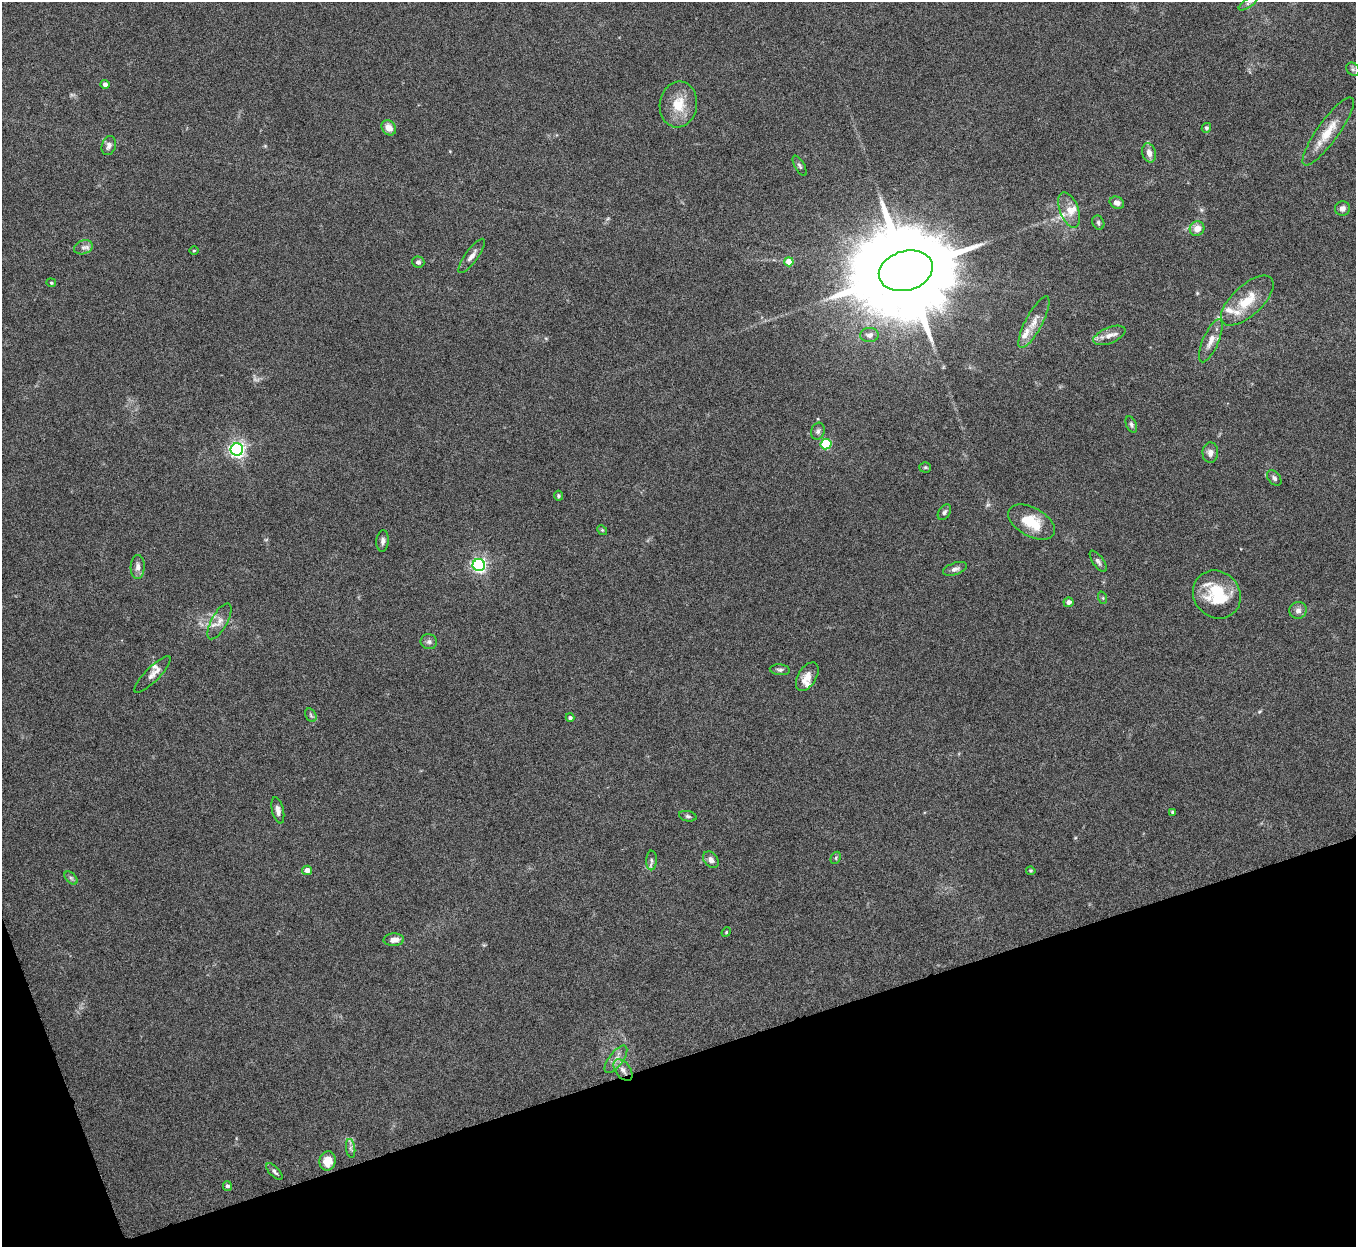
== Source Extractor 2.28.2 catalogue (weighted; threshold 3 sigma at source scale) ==
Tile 14 of 4 x 4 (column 2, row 4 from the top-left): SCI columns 1356-2709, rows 150-1394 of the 5422 x 5403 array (HDU 1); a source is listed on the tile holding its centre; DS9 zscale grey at full resolution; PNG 1358 x 1249 px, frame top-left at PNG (2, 2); each listed source drawn as its Kron ellipse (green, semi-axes under 4 px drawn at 4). Shown black and unused: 16% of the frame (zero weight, under 5 of 10 exposures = <1% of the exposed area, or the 3 px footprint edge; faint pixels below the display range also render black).
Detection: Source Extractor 2.28.2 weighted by HDU 2 'WHT'; one run over the whole footprint, this tile lists its part. Background 0.145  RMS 0.0057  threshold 0.0235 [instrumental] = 3 sigma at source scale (4.09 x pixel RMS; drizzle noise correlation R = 1.36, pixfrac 0.8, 0.05/0.05 arcsec/px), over >= 5 px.
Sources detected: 79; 1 too faint to see at this stretch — neither listed nor drawn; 7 inside a brighter listed object's ellipse — not listed separately; the other 71 listed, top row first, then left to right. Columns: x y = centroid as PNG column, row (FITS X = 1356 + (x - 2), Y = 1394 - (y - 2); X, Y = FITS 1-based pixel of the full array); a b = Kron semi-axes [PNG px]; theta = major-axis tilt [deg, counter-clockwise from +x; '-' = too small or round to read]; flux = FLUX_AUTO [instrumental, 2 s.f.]
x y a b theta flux
1248 3 11 4 35 1.5
1353 69 7 6 - 1.3
105 84 4 4 - 2.6
678 104 23 18 81 13
389 128 8 6 -49 4.3
1206 128 5 5 - 1.2
1328 131 41 10 54 12
109 145 10 7 72 2.4
1149 153 10 6 -76 3.5
800 166 11 5 -60 1.3
1117 203 7 5 -24 2.5
1342 208 7 7 - 2.6
1069 210 18 9 -70 5.7
1098 222 7 5 -64 1.1
1197 229 7 7 - 5.4
83 247 10 6 18 2.2
194 251 5 3 - 0.56
472 256 20 6 54 3.3
418 262 6 5 - 1.4
789 262 4 4 - 6.9
906 271 27 19 16 15000
51 283 5 4 - 0.62
1247 301 33 15 43 15
1034 322 29 8 62 6.8
869 335 9 7 5 2.7
1109 335 17 8 22 4.4
1211 341 23 8 66 5.4
1131 425 8 5 -66 1.2
818 431 9 6 72 1.6
826 444 5 5 - 35
237 449 6 6 - 190
1210 453 10 8 87 3
925 467 5 5 - 0.86
1274 478 9 5 -51 1.5
558 496 5 4 - 0.78
944 512 8 5 58 1.4
1032 522 25 14 -29 16
602 530 5 4 - 0.67
383 541 10 6 85 2
1098 561 12 5 -55 1.6
479 565 6 6 - 140
138 567 12 7 89 3.1
955 569 12 6 19 2
1217 595 25 23 -48 25
1103 598 6 4 -72 0.73
1068 602 5 4 - 2.5
1298 610 9 8 - 2.5
219 621 20 8 61 4.4
429 642 8 7 - 1.8
780 670 10 5 -6 1.3
153 674 24 7 45 3.8
807 677 16 9 58 5.3
311 715 7 5 -59 1
570 718 4 4 - 1.2
278 810 13 6 -77 2.7
1173 812 4 3 - 0.91
688 816 9 5 -12 1.2
836 858 6 4 63 0.76
651 860 10 5 88 1.6
711 860 9 6 -49 2.6
307 870 5 4 - 4.2
1031 871 4 4 - 0.64
71 878 8 4 -45 1.1
726 932 5 4 - 0.58
394 940 10 6 3 3.8
616 1059 16 7 53 3.9
623 1070 12 7 -53 3.5
351 1148 9 4 -82 1.5
327 1161 9 8 - 7.6
274 1171 10 5 -47 1.5
227 1186 5 4 - 1.2